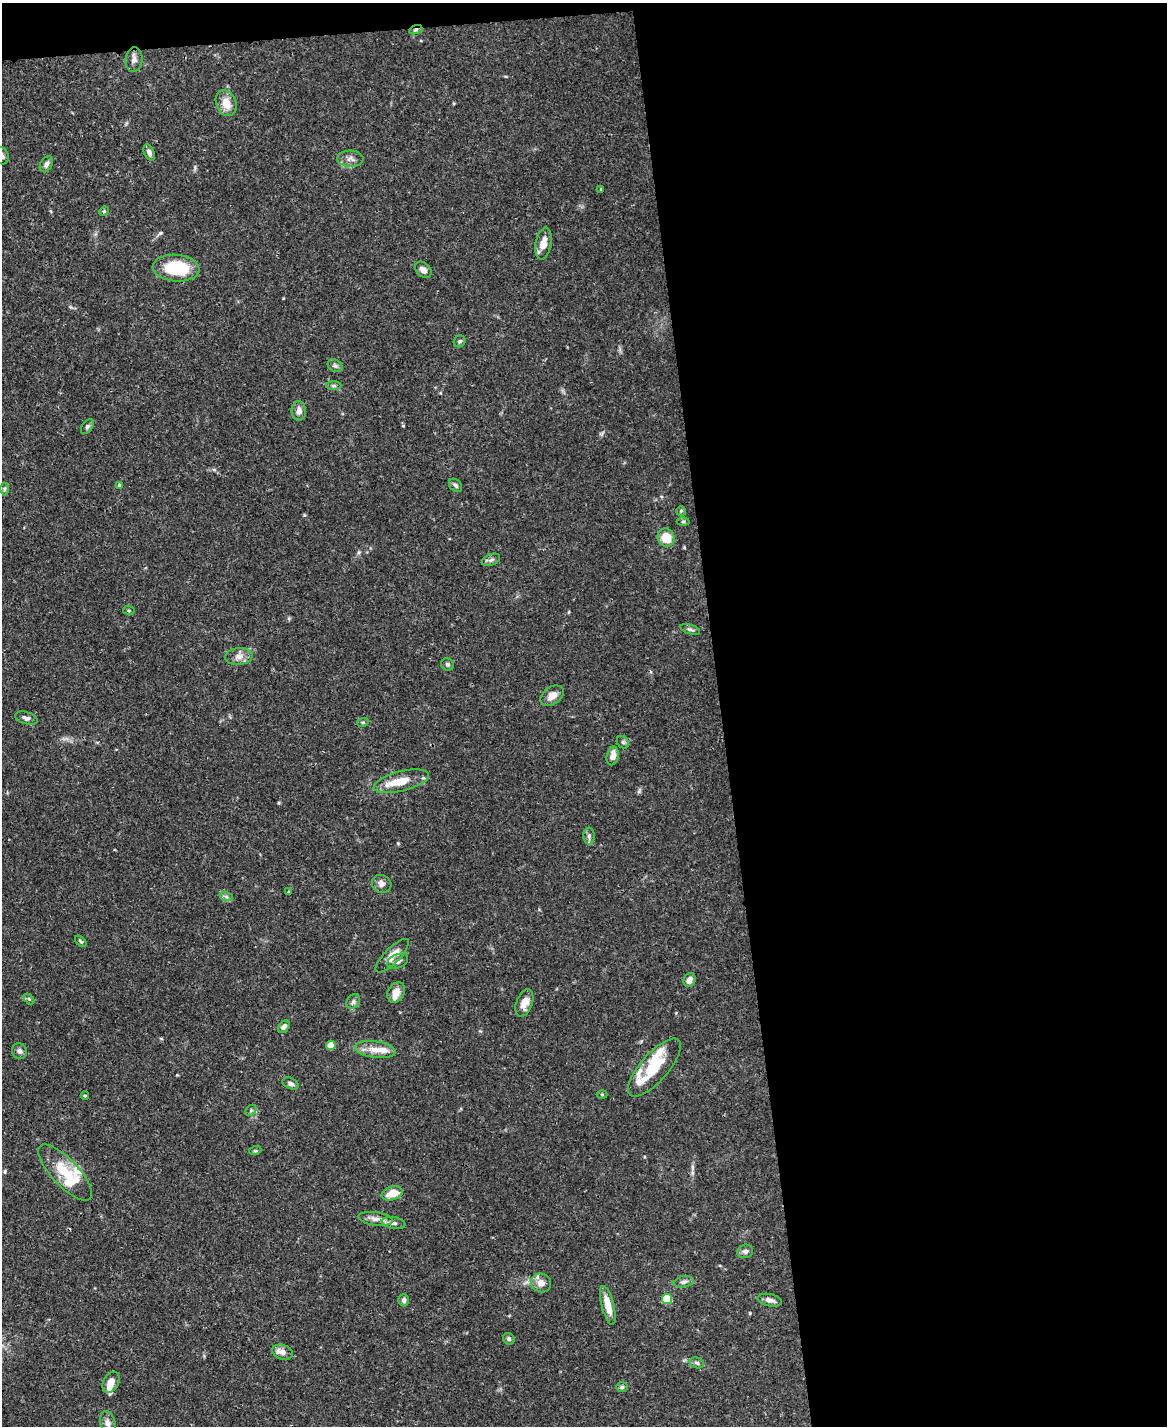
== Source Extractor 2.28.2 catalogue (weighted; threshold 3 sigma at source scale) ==
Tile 4 of 4 x 3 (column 4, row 1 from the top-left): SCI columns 3499-4663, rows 3090-4513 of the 4666 x 4644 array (HDU 1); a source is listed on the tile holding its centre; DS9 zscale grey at full resolution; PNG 1169 x 1428 px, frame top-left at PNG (2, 3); each listed source drawn as its Kron ellipse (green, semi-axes under 4 px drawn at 4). Shown black and unused: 40% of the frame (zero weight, under 3 of 4 exposures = <1% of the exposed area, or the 3 px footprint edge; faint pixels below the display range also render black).
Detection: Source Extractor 2.28.2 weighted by HDU 2 'WHT'; one run over the whole footprint, this tile lists its part. Background 0.0889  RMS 0.0036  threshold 0.0163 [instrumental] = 3 sigma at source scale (4.5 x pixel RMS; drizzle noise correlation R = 1.50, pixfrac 1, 0.05/0.05 arcsec/px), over >= 5 px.
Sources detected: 82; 9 inside a brighter listed object's ellipse — not listed separately; the other 73 listed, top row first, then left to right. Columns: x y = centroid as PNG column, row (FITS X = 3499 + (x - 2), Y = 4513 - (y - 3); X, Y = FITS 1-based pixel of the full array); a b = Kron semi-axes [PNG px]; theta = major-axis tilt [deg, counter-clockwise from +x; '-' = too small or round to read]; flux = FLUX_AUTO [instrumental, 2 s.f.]
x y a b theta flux
416 30 7 4 20 0.65
134 60 12 8 84 1.8
226 103 13 10 -68 4.5
149 152 9 5 -66 1.4
2 156 9 6 -68 1.2
350 159 13 8 -1 2
46 164 8 6 62 1.2
601 189 4 3 - 0.35
104 211 5 4 - 0.45
543 244 16 8 80 4.2
176 268 23 13 -4 19
423 270 9 6 -44 2
460 341 6 5 - 0.69
335 366 7 6 - 0.87
334 386 8 4 0 0.68
299 411 9 7 -88 2.5
87 427 8 5 53 0.73
119 485 4 3 - 0.48
455 485 7 5 -45 0.84
4 489 6 4 89 0.63
681 511 4 4 - 0.41
683 521 6 4 0 0.52
666 538 9 8 - 6.7
491 560 9 5 22 1
129 610 6 3 -8 0.4
690 629 10 4 -17 0.9
239 657 13 8 6 2.4
447 664 6 6 - 0.75
552 696 13 8 34 3.3
26 718 11 6 -16 1.3
363 722 6 3 18 0.41
623 742 7 5 -46 0.73
613 756 9 6 78 2.6
401 781 28 10 14 7.5
589 836 8 6 -90 1.1
382 884 10 8 -26 1.8
289 892 4 3 - 0.42
226 896 7 4 -19 0.73
81 941 7 4 -45 0.52
392 956 22 7 46 4
398 961 11 7 23 1.5
689 980 7 5 65 2.1
396 992 11 8 61 3.1
29 999 6 4 -45 0.48
353 1002 8 6 58 1
524 1003 14 8 70 3.6
284 1027 7 5 47 1.3
331 1045 5 4 - 7
375 1050 21 8 -8 4.4
19 1051 8 7 - 1.2
654 1068 37 14 49 10
291 1083 8 5 -25 1.2
602 1094 5 3 - 0.37
85 1096 4 3 - 0.33
251 1110 6 4 45 0.57
255 1151 6 4 18 0.51
65 1173 36 13 -46 12
392 1193 11 6 18 6
376 1219 17 6 -7 2.4
394 1223 12 6 -10 1.4
745 1251 8 6 14 1.2
684 1282 10 5 12 1.2
541 1283 10 9 - 3
667 1299 5 5 - 14
404 1300 6 5 - 0.96
770 1300 12 6 -11 1.7
608 1305 20 6 -75 5.2
509 1339 6 5 - 0.82
283 1352 10 7 -18 2.4
697 1363 7 5 -16 0.81
111 1382 11 7 60 3.5
622 1387 6 5 - 0.57
108 1423 12 7 -76 2.5
Overlapping masked pixels (flux is a lower limit): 1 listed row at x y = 416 30
Isophote crosses this tile's border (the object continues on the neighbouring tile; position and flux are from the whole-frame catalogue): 2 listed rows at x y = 2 156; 108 1423